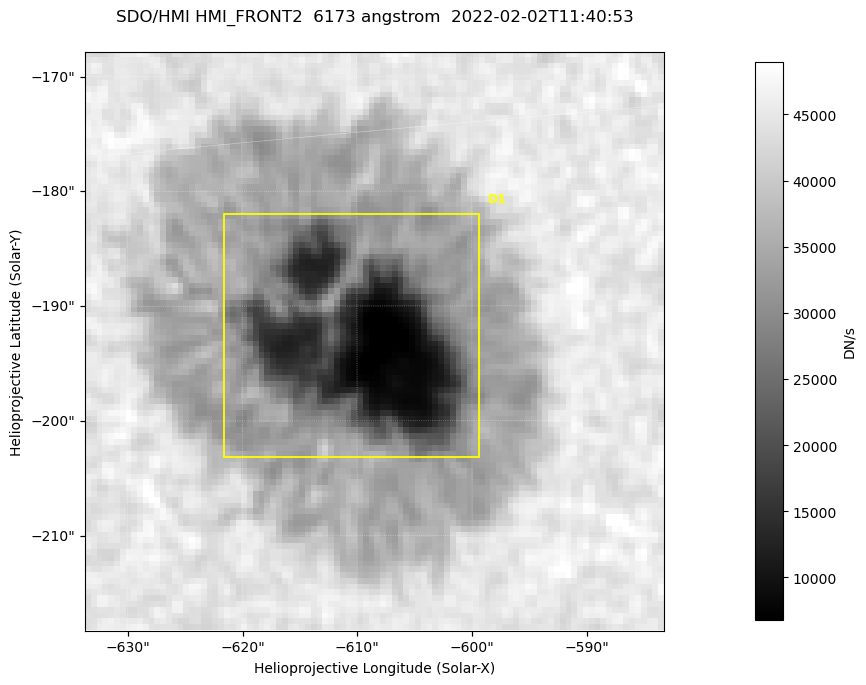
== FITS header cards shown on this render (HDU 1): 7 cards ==
TELESCOP= 'SDO/HMI '           / Telescope
INSTRUME= 'HMI_FRONT2'         / For HMI: HMI_SIDE1, HMI_FRONT2, or HMI_COMBINED
WAVELNTH=                6173. / [angstrom] Wavelength
DATE-OBS= '2022-02-02T11:40:53.300' / [ISO] Observation date {DATE__OBS}
CTYPE1  = 'HPLN-TAN'           / CTYPE1: HPLN
CTYPE2  = 'HPLT-TAN'           / CTYPE2: HPLT
BUNIT   = 'DN/s    '           / Physical Units

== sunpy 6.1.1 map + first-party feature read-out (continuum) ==
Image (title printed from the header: SDO/HMI HMI_FRONT2  6173 angstrom  2022-02-02T11:40:53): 100 x 100 px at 0.504 arcsec/px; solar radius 974 arcsec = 1932 px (partial field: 0.1% of the solar disc is inside the frame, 100% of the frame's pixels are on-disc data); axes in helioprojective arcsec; data unit DN/s (BUNIT, on the colour bar)
Orientation: roll -0.0701 deg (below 1 deg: not rotated)
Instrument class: CONTINUUM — white-light / continuum photospheric image (CONTENT/OBS_TYPE)
Dark features (sunspots / pores): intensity divided by the frame's on-disc median (partial field: no limb-darkening profile); reference = the frame's on-disc median (the 8%-of-disc-diameter window exceeds this field); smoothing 3 px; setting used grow <= 0.7, no closing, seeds <= 0.7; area >= 9 px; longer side >= 3 px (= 1.5 arcsec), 3 px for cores <= 0.7; partial field; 1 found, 1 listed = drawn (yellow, D1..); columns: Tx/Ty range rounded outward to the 2 arcsec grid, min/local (2 s.f., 1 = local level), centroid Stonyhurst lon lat
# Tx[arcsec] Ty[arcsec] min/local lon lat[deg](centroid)
D1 -622..-598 -204..-182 0.13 -41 -16